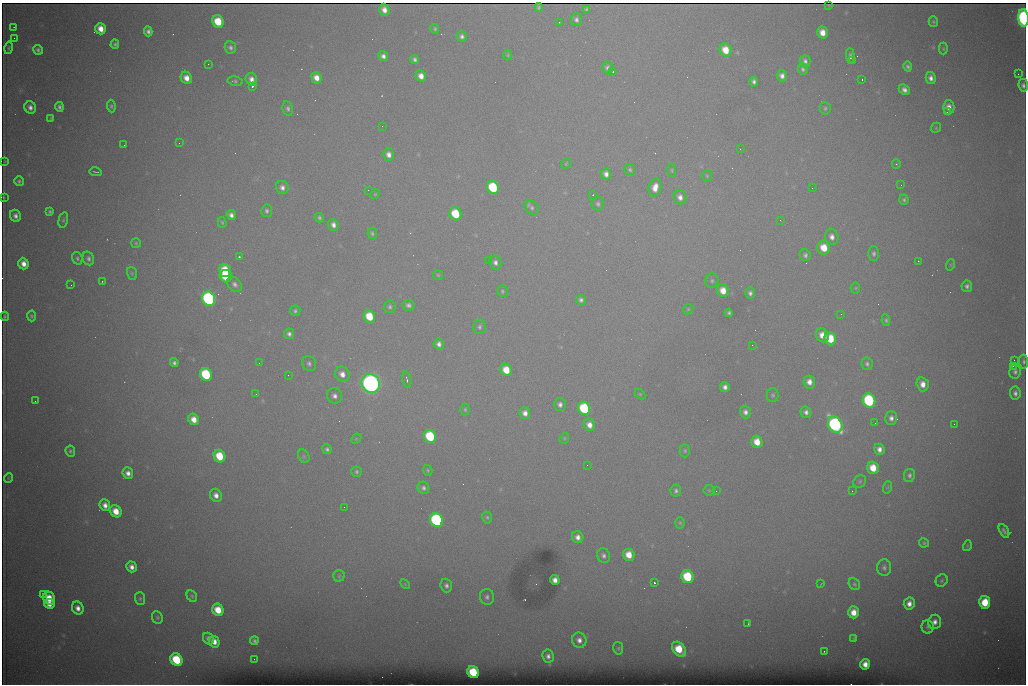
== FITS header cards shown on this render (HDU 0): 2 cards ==
NAXIS1  =                 1024 /fastest changing axis
NAXIS2  =                  682 /next to fastest changing axis

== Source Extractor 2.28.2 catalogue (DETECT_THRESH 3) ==
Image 1024 x 682 px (HDU 0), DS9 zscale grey, 1 PNG px = 1 image px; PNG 1028 x 686 px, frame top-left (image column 1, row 682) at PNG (2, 3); each listed source drawn as its Kron ellipse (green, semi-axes under 4 px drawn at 4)
Background 6860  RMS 56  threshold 168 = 3 sigma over >= 5 px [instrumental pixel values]
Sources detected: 249; all 249 listed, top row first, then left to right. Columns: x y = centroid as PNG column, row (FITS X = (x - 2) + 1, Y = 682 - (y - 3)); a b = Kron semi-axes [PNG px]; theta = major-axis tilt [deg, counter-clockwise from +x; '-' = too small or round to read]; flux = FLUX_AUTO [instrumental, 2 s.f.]
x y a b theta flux
828 5 3 2 - 2.7e+03
539 7 4 3 - 6.7e+03
586 9 4 4 - 6.9e+03
384 10 6 5 - 2.7e+04
1023 18 9 5 -85 1.1e+06
576 20 6 5 - 1.3e+04
218 21 6 5 - 1.2e+05
559 22 2 2 - 2.1e+03
933 22 5 4 - 5.1e+03
14 27 2 2 - 1.9e+03
101 29 6 5 - 4.5e+04
435 29 5 4 - 5.7e+03
148 31 5 4 - 1.4e+04
822 32 6 5 - 4.3e+04
462 36 5 5 - 1.2e+04
14 38 2 2 - 1.4e+03
115 44 5 4 - 7.7e+03
230 47 6 5 - 1.1e+04
8 48 6 4 77 5.9e+03
943 49 6 4 -90 4.9e+03
38 50 5 4 - 9.8e+03
726 50 6 6 - 6.8e+04
508 55 5 3 - 3.7e+03
383 56 5 4 - 1.6e+04
850 56 8 3 -86 8.4e+03
415 60 4 4 - 1.1e+04
805 61 6 5 - 1.2e+04
853 61 2 2 - 1.9e+03
208 64 3 2 - 3.1e+03
908 66 5 4 - 8.6e+03
607 68 6 5 - 1.1e+04
803 69 6 5 - 9.0e+03
613 72 3 2 - 5.9e+03
1018 74 2 2 - 1.4e+04
421 76 6 5 - 3.1e+04
782 76 5 5 - 1.9e+04
186 78 6 5 - 3.7e+04
316 78 6 5 - 3.5e+04
931 78 6 5 - 1.9e+04
251 79 6 5 - 2.4e+04
862 79 3 2 - 4.6e+03
235 81 7 4 -10 7.4e+03
754 82 5 4 - 1.1e+04
1023 85 6 5 - 1.3e+04
252 86 3 3 - 8.7e+04
904 90 6 5 - 1.8e+04
111 106 6 4 -82 7.0e+03
30 107 6 5 - 2.0e+04
59 107 5 4 - 1.1e+04
949 107 7 5 -90 2.9e+04
825 108 6 5 - 7.2e+03
288 109 7 5 -78 1.0e+04
947 112 2 2 - 3.5e+03
51 118 3 3 - 4.0e+03
382 126 2 2 - 1.8e+03
936 128 5 4 - 5.0e+03
179 143 2 2 - 3.6e+03
124 145 2 2 - 1.7e+03
740 149 3 2 - 3.0e+03
389 154 6 5 - 2.2e+04
5 161 3 2 - 2.6e+03
566 164 5 4 - 4.9e+03
896 164 4 4 - 4.4e+03
630 170 5 5 - 7.5e+03
672 170 7 3 -82 4.6e+03
96 172 6 2 -8 5.4e+03
606 174 6 5 - 2.0e+04
707 176 6 5 - 5.2e+03
19 181 5 5 - 7.7e+03
901 185 2 2 - 1.5e+03
493 187 7 6 - 2.7e+05
655 187 9 6 77 4.1e+04
282 188 7 6 - 1.8e+04
812 188 2 2 - 3.6e+03
368 190 2 2 - 8.6e+03
375 194 5 4 - 4.4e+03
593 195 2 2 - 2.6e+03
4 197 4 2 - 4.0e+03
680 197 7 6 - 2.2e+04
904 200 5 4 - 7.9e+03
598 204 7 6 - 9.6e+03
532 208 8 6 -42 1.1e+04
267 211 6 5 - 1.0e+04
50 212 4 3 - 7.4e+03
455 214 7 5 -63 1.5e+05
231 215 5 4 - 1.7e+04
15 216 6 5 - 1.8e+04
319 218 5 4 - 7.0e+03
63 220 8 4 76 6.8e+03
780 220 2 2 - 2.4e+03
222 222 5 4 - 5.3e+03
333 225 6 5 - 1.9e+04
372 233 5 5 - 7.3e+03
832 237 8 6 -78 2.3e+04
136 243 5 5 - 5.2e+03
824 248 7 6 - 7.7e+04
874 254 7 5 -90 9.9e+03
805 255 6 5 - 1.1e+04
239 257 3 3 - 6.1e+03
77 258 6 5 - 8.0e+03
88 258 7 5 -67 1.1e+04
488 260 2 2 - 1.6e+03
918 261 3 2 - 3.3e+03
495 262 7 6 - 1.6e+04
23 264 6 5 - 3.3e+04
950 265 6 3 72 3.6e+03
225 270 6 5 - 1.0e+05
132 273 6 5 - 6.0e+03
438 275 5 5 - 4.9e+03
226 276 6 6 - 1.7e+05
102 281 3 2 - 2.4e+03
712 281 7 6 - 8.9e+03
235 284 8 6 -45 1.5e+04
71 285 2 2 - 6.8e+03
967 286 6 5 - 1.2e+04
855 288 5 5 - 4.6e+03
502 291 6 5 - 6.7e+03
723 291 6 6 - 5.1e+04
750 293 6 5 - 1.3e+04
209 299 7 6 - 9.9e+05
581 300 5 5 - 1.1e+04
408 305 6 5 - 1.2e+04
390 307 6 5 - 8.9e+03
688 309 5 4 - 4.9e+03
295 311 5 5 - 7.9e+03
729 313 4 3 - 7.7e+03
841 314 2 2 - 2.8e+03
5 316 4 2 - 5.8e+03
31 316 5 4 - 6.2e+03
369 316 6 5 - 1.1e+05
886 320 6 4 -80 7.3e+03
480 327 7 6 - 9.9e+03
289 334 5 5 - 1.2e+04
822 335 7 6 - 4.5e+04
830 339 7 6 - 1.2e+05
439 344 6 5 - 1.7e+04
752 345 2 2 - 4.5e+03
1014 360 2 2 - 2.0e+03
1024 362 7 4 -85 7.7e+03
174 363 4 4 - 1.1e+04
259 363 2 2 - 1.8e+03
309 364 8 6 -64 1.1e+04
867 364 6 5 - 1.0e+04
1013 366 2 2 - 2.2e+04
506 370 6 5 - 7.3e+04
1015 372 6 6 - 1.2e+04
206 374 7 6 - 3.1e+05
342 374 8 7 - 3.0e+04
288 375 2 2 - 1.6e+03
407 380 8 3 -79 7.9e+03
809 382 6 6 - 3.0e+04
371 383 10 9 - 2.5e+06
923 384 7 6 - 3.4e+04
725 387 5 4 - 1.7e+04
1015 393 6 5 - 1.5e+04
256 394 2 2 - 1.7e+03
640 394 6 4 -45 4.2e+03
773 395 7 6 - 7.7e+03
335 396 8 7 - 1.9e+04
35 401 2 2 - 1.5e+03
869 401 7 6 - 4.7e+05
560 405 6 5 - 1.5e+04
584 408 7 6 - 3.1e+05
465 410 6 4 -89 5.6e+03
745 412 6 5 - 1.7e+04
806 412 6 5 - 1.5e+04
525 413 6 5 - 2.3e+04
891 418 7 6 - 1.7e+04
194 419 6 5 - 4.2e+04
875 423 2 2 - 1.4e+03
954 424 2 2 - 9.1e+03
589 425 6 5 - 2.9e+04
835 425 8 7 - 1.2e+06
430 436 7 6 - 2.5e+05
564 438 6 4 69 4.9e+03
356 439 6 4 45 4.9e+03
757 442 6 5 - 6.0e+04
327 449 5 4 - 8.9e+03
879 449 6 5 - 2.2e+04
70 451 6 4 -81 7.1e+03
685 451 7 5 88 7.4e+03
219 456 6 5 - 1.2e+05
304 456 7 5 -60 6.8e+03
587 465 3 2 - 3.4e+03
873 468 6 5 - 7.6e+04
428 470 5 4 - 5.3e+03
357 472 5 5 - 7.3e+03
128 473 6 5 - 2.2e+04
909 475 6 5 - 1.2e+04
8 478 5 3 - 3.2e+03
860 481 7 6 - 7.2e+03
888 487 6 4 71 5.4e+03
423 488 6 5 - 1.2e+04
709 490 5 5 - 5.1e+03
676 491 6 5 - 1.0e+04
716 491 2 2 - 2.5e+03
852 491 2 2 - 1.8e+03
216 495 7 5 -59 2.5e+04
105 505 6 5 - 2.6e+04
344 507 2 2 - 3.4e+03
116 511 6 5 - 6.1e+04
487 517 6 4 -74 6.6e+03
437 520 7 6 - 8.1e+05
680 523 5 4 - 5.5e+03
1004 531 7 4 -61 1.2e+04
578 537 6 5 - 2.1e+04
924 543 5 4 - 6.4e+03
967 546 5 3 - 3.8e+03
629 555 6 5 - 5.8e+04
604 556 7 6 - 1.3e+04
132 567 5 5 - 2.3e+04
884 568 8 7 - 1.3e+04
339 576 6 5 - 6.3e+03
687 577 6 6 - 2.3e+05
555 580 5 4 - 2.4e+04
942 580 6 5 - 7.2e+03
654 583 3 3 - 9.5e+04
405 584 6 3 -46 3.8e+03
821 584 4 2 - 2.3e+03
854 584 6 5 - 7.5e+03
446 586 7 5 -72 1.3e+04
43 594 3 2 - 1.0e+04
192 596 6 5 - 6.5e+03
487 597 8 7 - 1.4e+04
49 598 6 5 - 7.5e+04
140 599 6 5 - 7.2e+03
985 602 6 5 - 1.2e+05
49 604 5 4 - 3.4e+04
909 604 6 5 - 2.7e+04
78 608 7 5 -62 2.7e+04
218 610 6 5 - 8.4e+04
853 612 6 5 - 4.8e+04
157 617 6 5 - 7.7e+03
935 622 7 6 - 2.2e+04
748 623 3 2 - 2.5e+03
928 627 6 6 - 8.5e+03
854 638 4 4 - 3.9e+03
208 639 6 5 - 1.5e+04
579 640 8 7 - 2.4e+04
254 641 4 4 - 8.8e+03
214 642 6 5 - 3.6e+04
618 648 6 5 - 6.5e+03
679 649 8 6 -50 1.2e+05
824 651 2 2 - 2.8e+03
548 656 6 6 - 1.7e+04
254 659 2 2 - 4.8e+03
176 660 7 5 -52 2.2e+05
865 664 5 5 - 3.3e+04
473 672 6 5 - 1.9e+05
At the frame edge (FLAGS 8, measured only in part): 3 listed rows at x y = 1023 18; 1023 85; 1024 362

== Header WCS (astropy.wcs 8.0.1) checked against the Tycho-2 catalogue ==
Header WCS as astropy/WCSLIB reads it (CRVAL/CRPIX/CD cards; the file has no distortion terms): RA---TAN/DEC--TAN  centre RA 07:06:07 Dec +31:10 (106.53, +31.16 deg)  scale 1.44 arcsec/px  FOV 24.5' x 16.3'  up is -93 deg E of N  parity flipped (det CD > 0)
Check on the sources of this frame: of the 60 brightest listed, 8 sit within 2.2 arcsec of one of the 15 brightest Tycho-2 stars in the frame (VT <= 12.35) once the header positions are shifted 0.32 arcsec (0.31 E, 0.09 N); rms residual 1.08 arcsec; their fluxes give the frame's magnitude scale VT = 25.55 - 2.5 log10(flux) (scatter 0.34 mag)
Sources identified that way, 8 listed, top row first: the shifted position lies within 2.2 arcsec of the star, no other Tycho-2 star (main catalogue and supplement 1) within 4.4 arcsec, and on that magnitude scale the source's flux lands within +1.5 / -3 mag of the star's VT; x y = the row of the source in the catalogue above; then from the Tycho-2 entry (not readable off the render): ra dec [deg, ICRS J2000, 3 dp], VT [Tycho-2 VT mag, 2 dp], TYC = Tycho-2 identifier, HIP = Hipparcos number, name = IAU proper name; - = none
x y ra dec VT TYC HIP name
493 187 106.458 +31.151 12.35 2438-728-1 - -
206 374 106.551 +31.041 11.84 2438-663-1 - -
371 383 106.552 +31.106 9.20 2438-180-1 - -
869 401 106.550 +31.305 11.61 2438-184-1 - -
584 408 106.559 +31.192 11.79 2438-1039-1 - -
835 425 106.562 +31.292 10.01 2438-106-1 - -
437 520 106.614 +31.135 11.36 2438-550-1 - -
473 672 106.684 +31.152 11.76 2438-931-1 - -